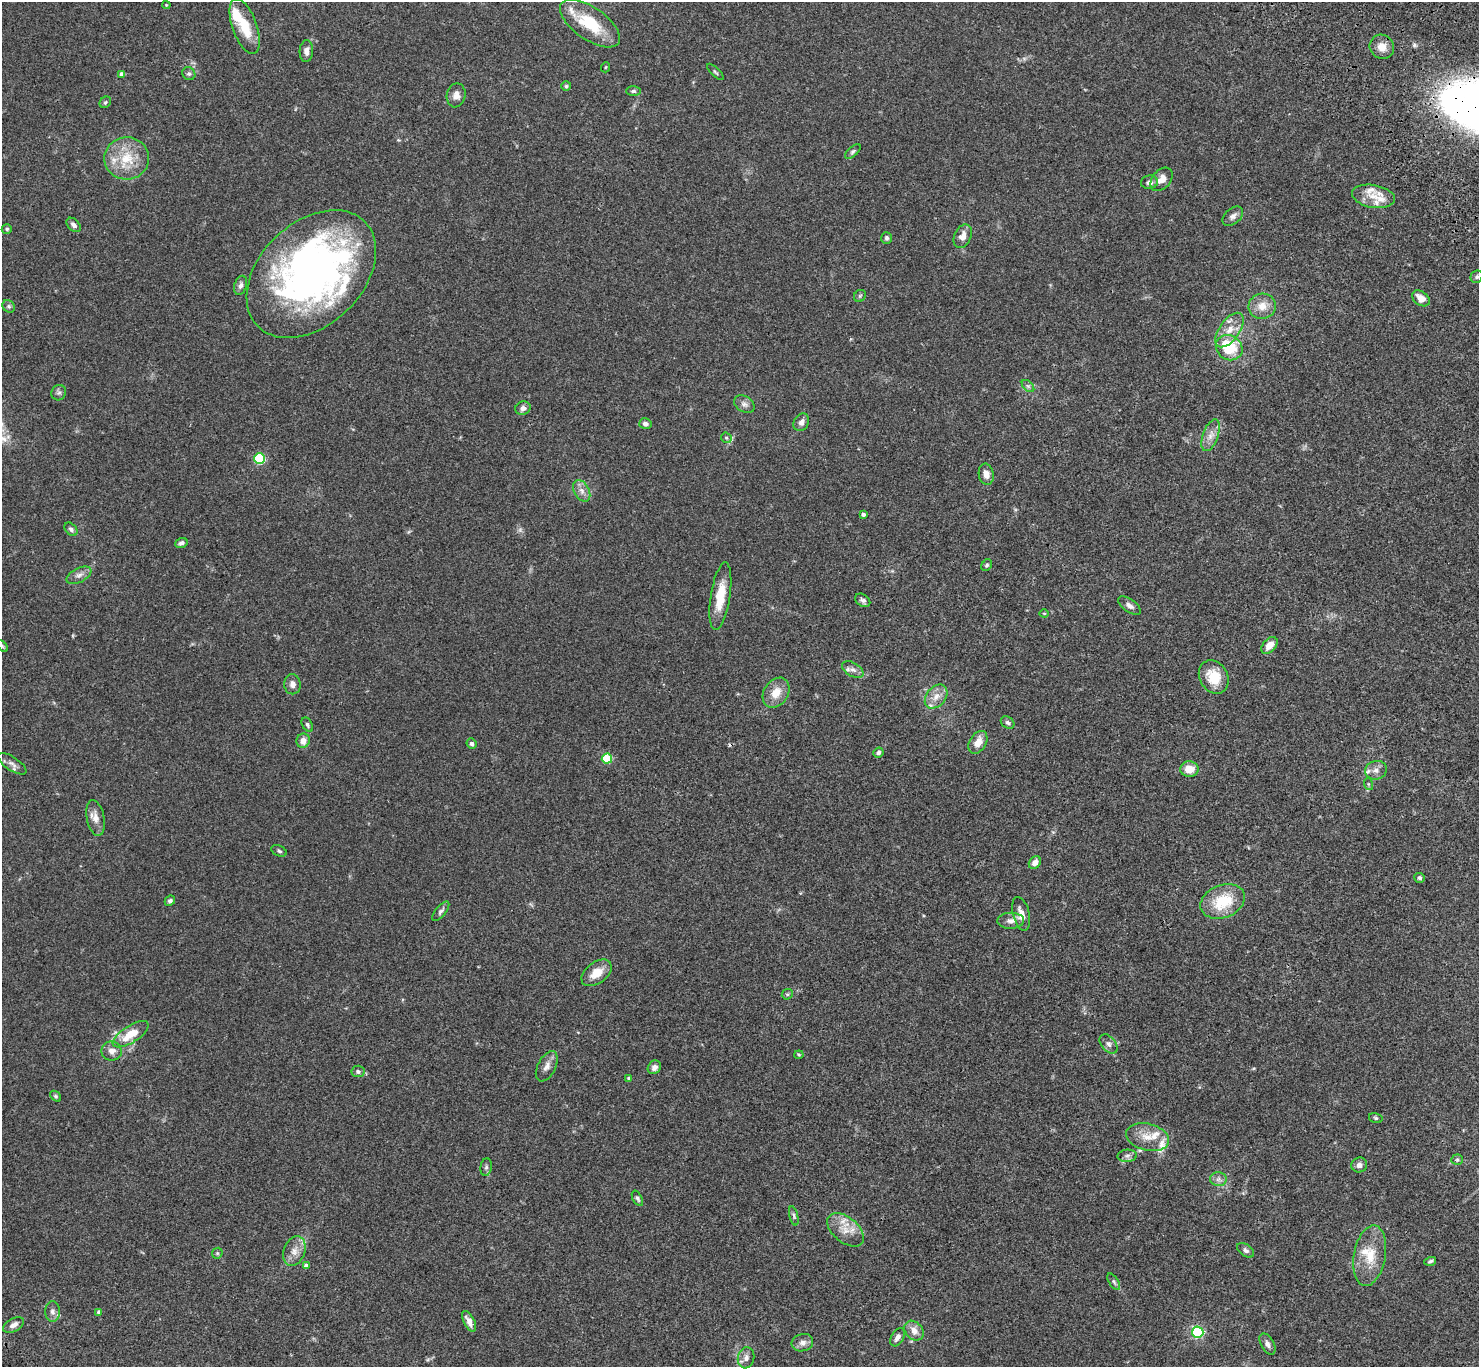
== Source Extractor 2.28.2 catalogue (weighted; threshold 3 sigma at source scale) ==
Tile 10 of 4 x 4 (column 2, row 3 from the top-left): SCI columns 1580-3056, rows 1750-3114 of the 6108 x 6088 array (HDU 1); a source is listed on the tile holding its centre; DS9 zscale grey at full resolution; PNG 1481 x 1369 px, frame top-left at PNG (2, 2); each listed source drawn as its Kron ellipse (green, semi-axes under 4 px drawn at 4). Shown black and unused: <1% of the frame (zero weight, under 3 of 4 exposures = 6% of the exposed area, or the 3 px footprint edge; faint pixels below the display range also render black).
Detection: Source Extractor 2.28.2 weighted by HDU 2 'WHT'; one run over the whole footprint, this tile lists its part. Background 0.0604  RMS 0.0053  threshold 0.0237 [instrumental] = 3 sigma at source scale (4.5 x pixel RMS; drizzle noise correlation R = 1.50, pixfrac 1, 0.05/0.05 arcsec/px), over >= 5 px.
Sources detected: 130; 1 too faint to see at this stretch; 1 inside a brighter object's white glare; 1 cosmic-ray / hot-pixel residue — neither listed nor drawn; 10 inside a brighter listed object's ellipse — not listed separately; the other 117 listed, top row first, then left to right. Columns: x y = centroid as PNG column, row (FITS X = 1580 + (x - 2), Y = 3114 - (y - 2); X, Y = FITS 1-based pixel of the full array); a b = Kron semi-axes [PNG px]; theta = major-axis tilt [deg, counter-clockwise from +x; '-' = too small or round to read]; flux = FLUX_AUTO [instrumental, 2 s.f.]
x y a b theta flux
166 5 4 3 - 0.47
590 23 35 16 -35 21
245 26 29 12 -70 14
1382 47 12 11 - 5.6
306 51 11 6 87 2.6
606 67 5 3 - 0.43
715 72 11 3 -45 0.85
122 74 4 4 - 2.3
189 74 7 6 - 1.1
566 86 5 5 - 0.66
633 91 7 5 1 1.2
456 95 12 9 79 3.6
105 102 6 5 - 0.88
853 152 9 5 42 1.2
127 158 22 21 - 16
1161 179 13 9 49 5
1149 182 8 6 8 2.3
1373 196 22 11 -10 7.9
1233 216 12 7 40 2.3
74 225 8 5 -45 2
7 229 5 4 - 0.82
963 236 12 8 65 4.2
887 238 6 5 - 1.1
311 274 75 51 44 250
1477 277 6 6 - 1.1
240 285 10 6 73 1.8
860 296 6 5 - 0.89
1421 298 10 6 -38 4.9
9 306 7 5 -46 1.1
1262 306 14 12 12 6.3
1229 330 20 10 55 6.8
1229 348 14 12 -33 20
1028 386 7 4 -44 1
59 393 8 7 - 1.3
744 404 11 7 -34 2.2
523 408 8 6 21 2.3
801 422 9 7 57 2.7
645 424 6 5 - 1.7
1211 435 16 7 70 4.3
726 438 5 5 - 0.9
259 459 5 5 - 42
986 474 11 7 -80 3.5
582 491 11 7 -61 3
863 514 4 3 - 1.2
71 529 8 5 -49 1.4
181 543 6 4 20 1.4
987 565 6 5 - 0.81
79 575 13 7 27 2.7
720 596 34 9 81 13
863 600 8 6 -36 1.5
1129 606 13 6 -35 2.3
1044 613 4 4 - 0.52
1269 645 10 6 48 5
2 646 7 4 -45 0.78
853 670 12 6 -30 2.3
1214 677 17 14 -60 12
292 684 10 8 -89 2.5
776 693 16 12 56 7.5
936 697 13 9 50 4.9
1008 722 7 5 -34 1.3
307 725 7 5 -60 1
303 741 7 6 - 3.7
978 742 12 8 59 5.6
471 744 5 5 - 1.3
878 753 5 4 - 1.3
607 759 5 5 - 28
12 764 16 6 -34 2.6
1189 769 9 8 - 6.4
1376 770 11 9 16 3.1
1368 784 6 4 -71 0.75
95 818 18 9 -79 4.4
279 851 8 5 -25 1.1
1035 863 7 5 51 3
1420 878 5 5 - 1.2
170 901 6 4 43 1.2
1223 901 23 16 22 20
441 911 12 5 51 1.5
1021 914 17 8 -76 4.8
1011 921 13 8 1 3
596 973 17 10 37 8.2
787 994 6 5 - 0.75
131 1034 20 8 33 10
1109 1044 11 7 -49 2.2
112 1051 10 9 - 3.4
799 1055 4 4 - 0.55
547 1066 16 9 63 3.5
654 1067 7 6 - 2.2
358 1071 6 6 - 1.4
629 1079 4 3 - 0.92
56 1096 6 4 -41 0.76
1376 1118 7 5 -16 0.79
1148 1137 22 13 -14 8.2
1127 1156 10 6 3 1.7
1457 1160 6 5 - 0.93
1359 1165 8 7 - 2.5
486 1167 9 5 82 1.3
1218 1179 8 7 - 2
637 1198 8 4 -62 1.1
794 1216 10 4 -75 1.1
846 1230 21 12 -39 7.8
1246 1250 9 6 -34 1.6
294 1251 15 10 70 4.9
217 1253 6 5 - 0.68
1370 1256 31 16 80 14
1430 1261 6 4 17 0.93
306 1266 4 4 - 2.8
1114 1282 9 4 -57 1
52 1311 10 7 -89 2.1
99 1312 4 4 - 1.4
469 1321 11 5 -64 3.4
14 1325 11 6 29 2.7
914 1331 11 8 -49 4.2
1198 1332 6 5 - 65
897 1337 10 6 59 2.5
802 1343 11 8 15 2.8
1267 1344 11 6 -60 2.2
746 1358 10 8 76 2.6
Isophote crosses this tile's border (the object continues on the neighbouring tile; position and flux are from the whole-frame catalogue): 2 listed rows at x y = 590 23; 2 646